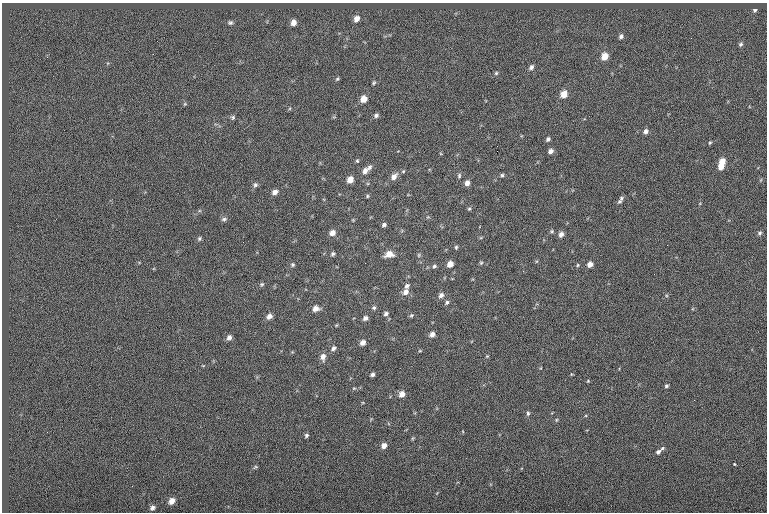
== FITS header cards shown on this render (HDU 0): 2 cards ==
NAXIS1  =                  765
NAXIS2  =                  510

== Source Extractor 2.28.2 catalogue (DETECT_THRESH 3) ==
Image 765 x 510 px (HDU 0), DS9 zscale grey, 1 PNG px = 1 image px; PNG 769 x 514 px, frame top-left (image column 1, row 510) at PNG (2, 3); no overlay
Background -0.0438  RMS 6.9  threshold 20.7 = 3 sigma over >= 5 px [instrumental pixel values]
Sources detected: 93; all 93 listed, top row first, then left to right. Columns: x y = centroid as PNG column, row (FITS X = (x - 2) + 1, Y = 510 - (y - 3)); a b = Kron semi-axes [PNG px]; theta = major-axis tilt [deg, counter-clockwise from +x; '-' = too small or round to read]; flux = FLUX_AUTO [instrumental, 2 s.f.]
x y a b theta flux
755 10 5 4 - 810
356 19 7 6 - 2900
293 22 7 6 - 2800
230 23 6 5 - 920
621 36 6 5 - 1200
741 44 6 5 - 900
604 56 7 6 - 5500
531 67 7 5 52 1400
496 73 5 5 - 640
337 79 6 4 60 640
374 83 5 4 - 620
564 94 7 6 - 5400
364 99 6 6 - 4500
185 104 5 5 - 520
376 115 6 5 - 1100
233 117 6 5 - 860
646 131 6 5 - 1500
548 139 5 4 - 1000
710 143 5 4 - 490
497 151 2 2 - 930
551 151 6 5 - 1800
357 161 6 4 -68 580
722 161 7 6 - 4500
370 167 7 6 - 1200
721 167 6 5 - 3200
365 171 9 6 50 2300
403 171 5 4 - 500
502 175 5 4 - 720
459 176 7 5 77 790
394 177 9 6 49 2600
350 179 6 5 - 3900
467 183 6 5 - 2200
255 185 7 6 - 1100
275 192 7 5 23 2200
367 196 5 4 - 560
621 198 6 5 - 840
620 201 5 4 - 730
469 209 5 4 - 630
224 219 8 5 18 1100
353 220 4 4 - 380
384 225 5 4 - 1100
552 231 5 4 - 630
332 233 7 6 - 2600
760 233 6 5 - 950
561 234 6 5 - 2000
199 239 6 5 - 830
456 247 5 4 - 630
333 254 6 5 - 880
389 254 9 6 11 4500
419 255 6 4 89 600
481 263 5 5 - 590
450 264 6 5 - 3500
590 264 6 5 - 2400
293 265 5 5 - 720
578 265 5 4 - 560
434 266 6 5 - 880
523 271 2 2 - 240
262 284 7 5 31 800
407 286 6 5 - 1300
406 292 8 7 - 2600
441 295 6 6 - 1800
447 302 7 5 41 930
316 308 7 6 - 2900
374 308 5 5 - 850
386 314 6 5 - 1100
411 315 6 5 - 720
269 316 6 5 - 2300
365 318 5 4 - 1500
336 325 4 3 - 410
432 334 6 5 - 2100
229 337 6 6 - 1800
363 342 6 5 - 2300
333 348 7 5 50 1300
420 351 5 3 - 420
487 356 4 4 - 440
323 357 9 6 88 2500
203 366 5 3 - 390
372 374 4 4 - 1200
588 381 4 3 - 390
666 386 5 4 - 780
354 388 6 3 17 510
402 394 6 6 - 3200
528 413 6 5 - 810
556 420 5 3 - 490
306 435 5 4 - 900
413 438 6 4 70 450
384 446 6 6 - 2400
662 448 5 4 - 660
658 452 6 5 - 1300
734 464 3 3 - 530
255 467 7 4 26 610
172 501 7 6 - 3100
152 508 7 6 - 1400